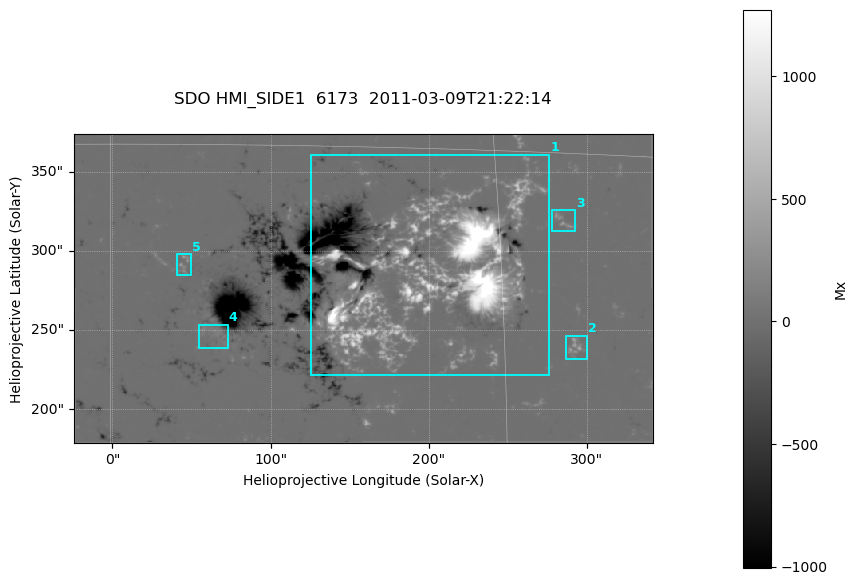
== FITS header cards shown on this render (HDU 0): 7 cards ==
TELESCOP= 'SDO     '           /
INSTRUME= 'HMI_SIDE1'          /
WAVELNTH=              6173.00 /
DATE-OBS= '2011-03-09T21:22:14.900' /
CTYPE1  = 'HPLN-TAN'           /
CTYPE2  = 'HPLT-TAN'           /
BUNIT   = 'Mx      '           /

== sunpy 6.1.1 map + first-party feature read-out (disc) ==
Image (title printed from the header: SDO HMI_SIDE1  6173  2011-03-09T21:22:14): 726 x 388 px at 0.504 arcsec/px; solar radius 967 arcsec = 1917 px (partial field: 2.4% of the solar disc is inside the frame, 99% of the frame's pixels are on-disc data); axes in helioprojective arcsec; data unit Mx (BUNIT, on the colour bar)
Orientation: file roll -179.9 deg (from PC/CROTA): ROTATED to solar-north-up (sunpy Map.rotate, bilinear) for analysis and display; everything below refers to the rotated frame; the empty margins the rotation leaves inside the frame are drawn grey
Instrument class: DISC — disc imager (sunpy class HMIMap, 6173 A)
Bright regions (active regions / flare kernels): reference = the on-disc median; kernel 7 px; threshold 5 sigma = 45.9 Mx over a disc level ~0.0947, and >= 1.15x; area >= 281 px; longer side >= 5 px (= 2.5 arcsec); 5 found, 5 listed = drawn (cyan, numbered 1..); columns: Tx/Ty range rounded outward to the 2 arcsec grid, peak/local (2 s.f.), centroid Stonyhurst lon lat
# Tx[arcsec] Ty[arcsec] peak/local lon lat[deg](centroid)
1 126..276 220..362 16857 +12 +10
2 286..302 232..248 2850 +18 +7
3 278..294 312..326 2479 +18 +12
4 54..74 238..254 1311 +4 +8
5 40..50 284..298 1829 +3 +10